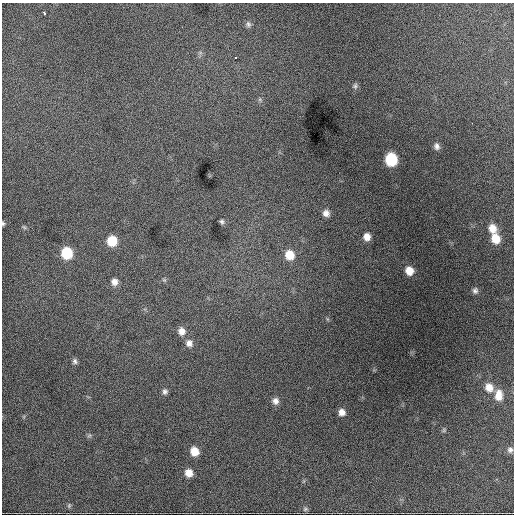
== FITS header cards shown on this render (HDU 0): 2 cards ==
NAXIS1  =                  512 / Axis length
NAXIS2  =                  512 / Axis length

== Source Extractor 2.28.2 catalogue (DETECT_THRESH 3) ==
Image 512 x 512 px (HDU 0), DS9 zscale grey, 1 PNG px = 1 image px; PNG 516 x 516 px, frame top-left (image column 1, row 512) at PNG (2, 3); no overlay
Background 1950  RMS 39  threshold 118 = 3 sigma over >= 5 px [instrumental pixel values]
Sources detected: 37; all 37 listed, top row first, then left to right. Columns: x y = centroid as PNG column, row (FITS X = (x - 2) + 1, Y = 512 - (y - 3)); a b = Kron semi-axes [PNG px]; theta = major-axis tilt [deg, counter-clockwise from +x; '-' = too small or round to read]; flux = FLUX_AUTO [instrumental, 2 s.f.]
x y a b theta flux
44 13 4 3 - 9200
248 24 8 7 - 7200
236 58 3 3 - 6900
355 86 8 6 75 6200
260 100 6 4 -19 4200
472 123 2 2 - 3700
437 146 9 7 -77 11000
391 159 9 8 - 140000
326 213 8 7 - 15000
222 222 6 5 - 5900
3 223 5 4 - 4100
24 227 7 4 -45 3800
492 228 10 9 - 30000
367 237 8 7 - 21000
495 239 11 9 -70 42000
112 241 9 8 - 60000
67 253 9 8 - 100000
289 255 10 9 - 44000
409 271 7 7 - 30000
164 280 7 4 -44 3900
114 282 8 8 - 16000
475 291 7 6 - 7800
182 331 10 8 -78 19000
189 343 9 9 - 14000
75 361 7 6 - 7300
489 387 11 10 - 30000
165 391 7 6 - 8000
499 395 14 9 87 31000
275 401 9 8 - 14000
342 412 7 6 - 16000
444 430 6 5 - 4600
89 435 6 5 - 4900
510 450 7 7 - 8100
194 451 9 8 - 38000
189 473 8 7 - 26000
69 506 6 5 - 4200
305 509 7 6 - 5600
At the frame edge (FLAGS 8, measured only in part): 1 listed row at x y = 3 223